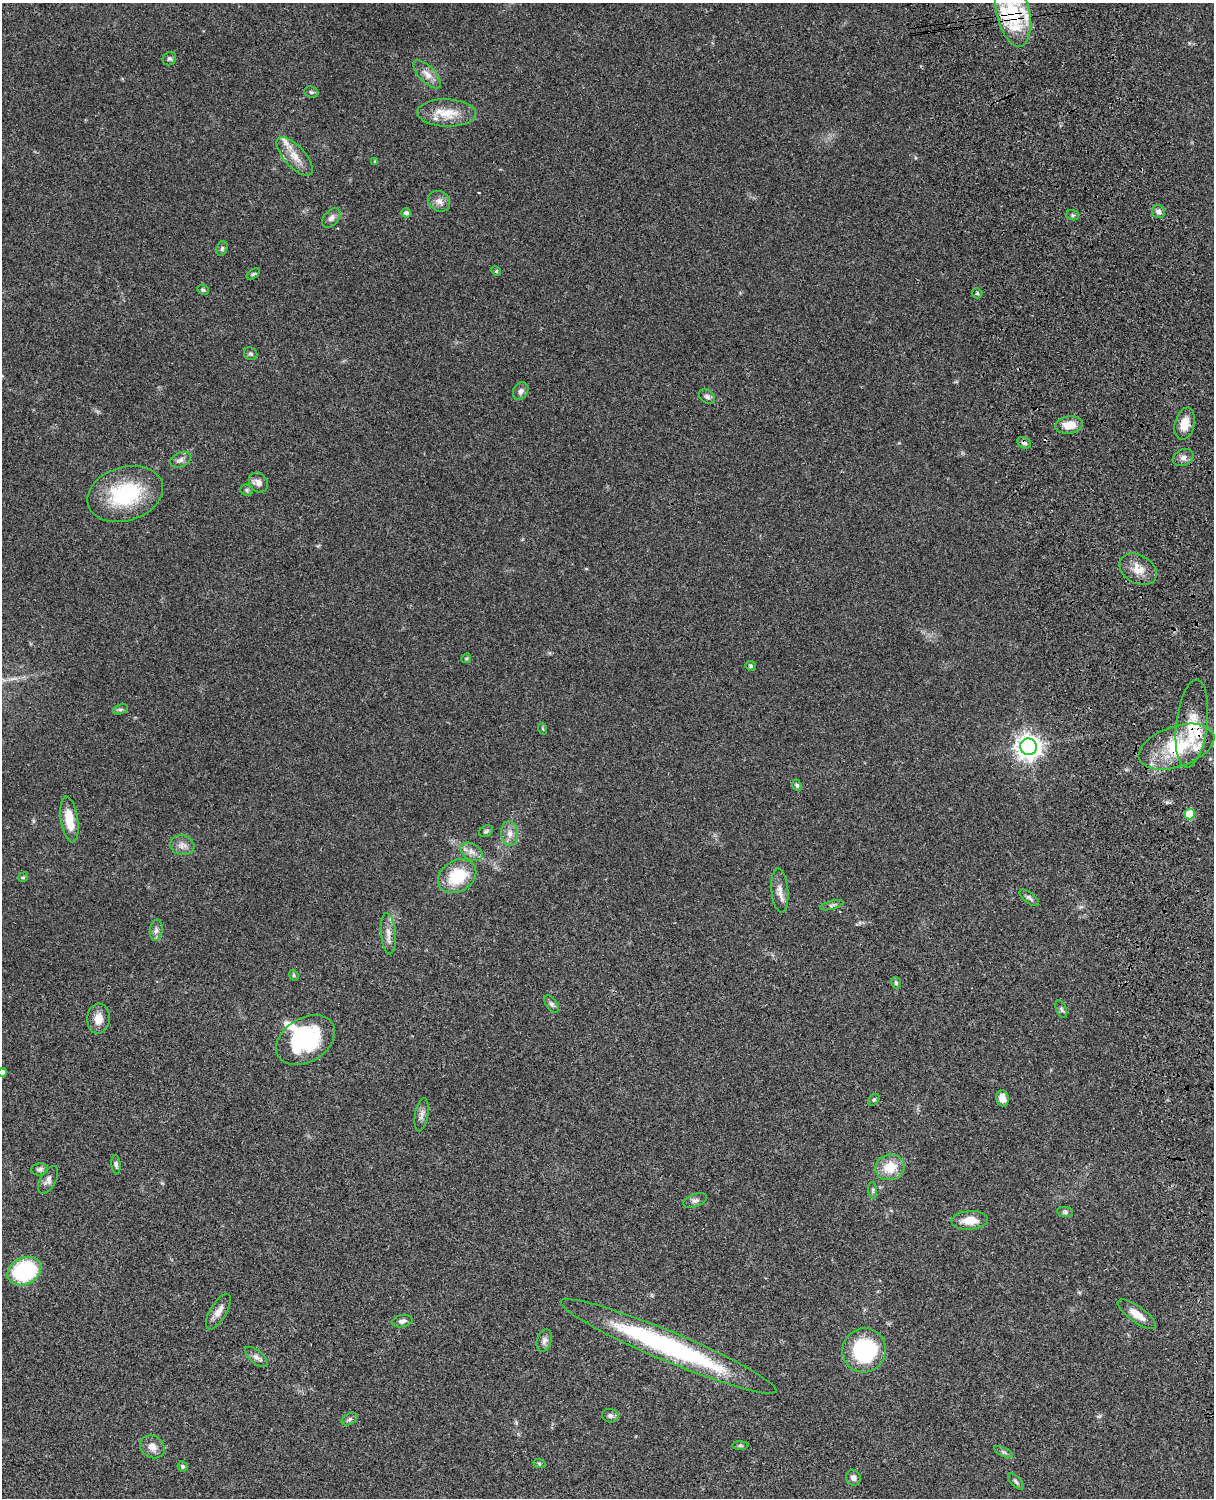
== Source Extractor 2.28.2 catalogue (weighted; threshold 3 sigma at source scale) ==
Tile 6 of 4 x 3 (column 2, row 2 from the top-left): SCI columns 1333-2544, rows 1772-3267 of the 5086 x 4926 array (HDU 1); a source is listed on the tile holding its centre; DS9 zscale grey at full resolution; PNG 1216 x 1500 px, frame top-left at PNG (2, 3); each listed source drawn as its Kron ellipse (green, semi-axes under 4 px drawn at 4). Shown black and unused: <1% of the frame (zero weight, under 3 of 4 exposures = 6% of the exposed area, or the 3 px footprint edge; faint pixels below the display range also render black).
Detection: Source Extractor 2.28.2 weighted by HDU 2 'WHT'; one run over the whole footprint, this tile lists its part. Background 0.0785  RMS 0.0058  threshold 0.0259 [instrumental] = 3 sigma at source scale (4.5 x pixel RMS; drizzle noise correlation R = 1.50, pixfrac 1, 0.05/0.05 arcsec/px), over >= 5 px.
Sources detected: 95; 2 inside a brighter object's white glare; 1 cosmic-ray / hot-pixel residue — neither listed nor drawn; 7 inside a brighter listed object's ellipse — not listed separately; the other 85 listed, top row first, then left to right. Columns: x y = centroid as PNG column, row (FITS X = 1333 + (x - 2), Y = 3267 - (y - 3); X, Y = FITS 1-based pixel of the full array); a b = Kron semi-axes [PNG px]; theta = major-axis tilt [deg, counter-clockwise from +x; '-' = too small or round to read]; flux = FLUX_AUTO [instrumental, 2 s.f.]
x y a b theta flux
1013 13 34 16 -77 37
169 59 7 6 - 1.1
427 74 18 8 -45 4.6
311 92 7 5 -20 0.89
447 113 29 13 -2 12
295 156 24 10 -48 7.9
375 161 4 3 - 0.63
439 201 12 9 -37 3.5
1159 211 6 6 - 2
406 213 4 4 - 2
1073 215 6 5 - 1.1
331 218 11 7 50 2.6
222 248 7 5 72 1.2
496 271 5 4 - 0.63
253 274 7 4 35 0.8
203 290 6 5 - 0.96
977 293 5 5 - 0.84
251 354 7 6 - 1.2
521 391 9 7 59 2.3
707 396 9 6 -35 1.8
1185 424 16 9 76 7.1
1069 425 14 8 9 8.2
1024 443 7 5 -28 1.6
1183 457 11 8 24 2.4
180 460 11 7 23 2.4
258 483 10 8 -50 3.2
247 490 6 5 - 0.96
125 494 39 27 17 43
1138 569 20 14 -29 7.8
466 658 5 4 - 0.7
751 666 5 5 - 0.9
120 709 8 4 17 1.1
1192 724 44 15 83 21
543 729 6 3 -71 0.61
1028 747 8 8 - 470
1176 747 39 20 19 37
797 785 6 4 -68 0.88
1190 814 5 5 - 20
69 819 23 8 -81 12
486 831 7 5 27 1.2
510 833 12 8 -85 4
182 845 12 10 -13 3.7
472 852 12 8 -31 3.5
457 876 20 15 32 23
23 877 5 4 - 0.79
780 891 22 8 -85 4.7
1029 898 11 5 -37 1.6
832 905 12 4 15 1.3
156 930 10 6 83 2.3
388 934 20 7 -85 4.6
294 975 6 4 -68 0.85
896 983 6 4 -75 1
552 1004 10 5 -53 1.5
1061 1009 9 5 -66 1.2
98 1019 15 11 87 6.5
306 1040 32 22 32 44
2 1072 4 4 - 3.2
1002 1098 8 6 -75 4.6
874 1100 6 4 49 0.98
422 1115 17 6 80 2.6
116 1165 10 4 -83 1.2
890 1167 14 12 16 12
40 1169 8 6 10 1.6
48 1180 15 8 61 2.9
873 1190 8 4 -83 1.1
695 1201 12 6 19 1.9
1065 1212 8 5 -7 1.2
970 1220 18 9 4 8.9
24 1271 18 13 26 52
218 1312 20 8 59 4.5
1137 1314 23 8 -36 6.8
402 1321 10 6 10 1.9
544 1340 11 7 73 2.4
668 1346 117 15 -23 100
864 1350 22 21 - 52
256 1357 14 6 -41 2.6
610 1416 8 7 - 1.8
350 1419 8 5 28 1.3
740 1446 8 4 -1 0.88
152 1447 13 11 -31 4.6
1004 1452 10 4 -26 1.2
539 1463 6 4 -20 0.78
183 1466 5 5 - 1.3
853 1478 8 7 - 2.5
1016 1482 10 5 -47 1.3
Overlapping masked pixels (flux is a lower limit): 4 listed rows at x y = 1013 13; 1024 443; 1192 724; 1176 747
Isophote crosses this tile's border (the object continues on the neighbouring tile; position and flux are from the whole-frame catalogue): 2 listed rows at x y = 1013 13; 2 1072